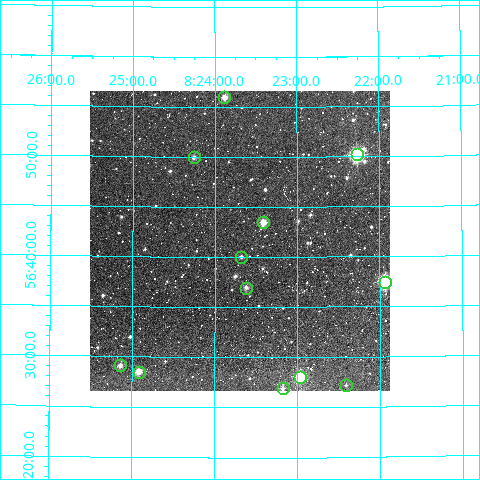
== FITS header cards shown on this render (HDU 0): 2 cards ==
NAXIS1  =                  300
NAXIS2  =                  300

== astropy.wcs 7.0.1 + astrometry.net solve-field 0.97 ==
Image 300 x 300 px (HDU 0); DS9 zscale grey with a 90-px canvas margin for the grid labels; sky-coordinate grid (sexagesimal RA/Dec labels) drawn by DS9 from the SOLVED WCS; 12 Tycho-2 reference stars matched to detected sources circled (green)
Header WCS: RA---TAN/DEC--TAN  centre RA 08:23:42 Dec +56:42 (125.92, +56.69 deg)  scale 6 arcsec/px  FOV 30.0' x 30.0'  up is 0 deg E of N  parity normal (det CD < 0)
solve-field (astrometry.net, Tycho-2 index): VERIFIED the header's WCS against the Tycho-2 star catalogue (verified at 2 index scales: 9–12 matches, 0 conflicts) and refined it, rather than solving blind
Solved WCS: RA---TAN-SIP/DEC--TAN-SIP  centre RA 08:23:42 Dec +56:42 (125.92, +56.69 deg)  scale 6.01 arcsec/px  FOV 30.0' x 30.0'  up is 0 deg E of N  parity normal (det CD < 0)
The solver's refit moves the header's centre by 1.9 arcsec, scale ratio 1.001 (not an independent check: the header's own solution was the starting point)
Tycho-2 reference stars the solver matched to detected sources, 12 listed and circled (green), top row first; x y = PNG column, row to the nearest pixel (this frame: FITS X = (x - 90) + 1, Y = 300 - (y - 91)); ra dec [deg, ICRS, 3 dp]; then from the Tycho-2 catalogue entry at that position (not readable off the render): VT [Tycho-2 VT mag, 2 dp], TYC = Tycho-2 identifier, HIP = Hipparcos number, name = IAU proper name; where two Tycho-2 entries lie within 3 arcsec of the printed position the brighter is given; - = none
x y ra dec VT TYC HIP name
224 97 125.970 +56.933 11.06 3800-1367-1 - -
357 154 125.567 +56.836 8.07 3800-1844-1 41022 -
194 157 126.063 +56.833 11.66 3800-1381-1 - -
263 222 125.852 +56.724 10.96 3800-1870-1 - -
241 257 125.920 +56.667 11.88 3800-35-1 - -
385 282 125.483 +56.624 8.25 3800-70-1 40992 -
246 288 125.905 +56.616 11.76 3800-77-1 - -
120 365 126.286 +56.485 11.68 3800-340-1 - -
139 372 126.229 +56.475 10.53 3800-354-1 - -
300 377 125.741 +56.468 9.05 3800-370-1 - -
346 385 125.603 +56.453 12.07 3800-395-1 - -
283 388 125.794 +56.448 11.26 3800-409-1 - -